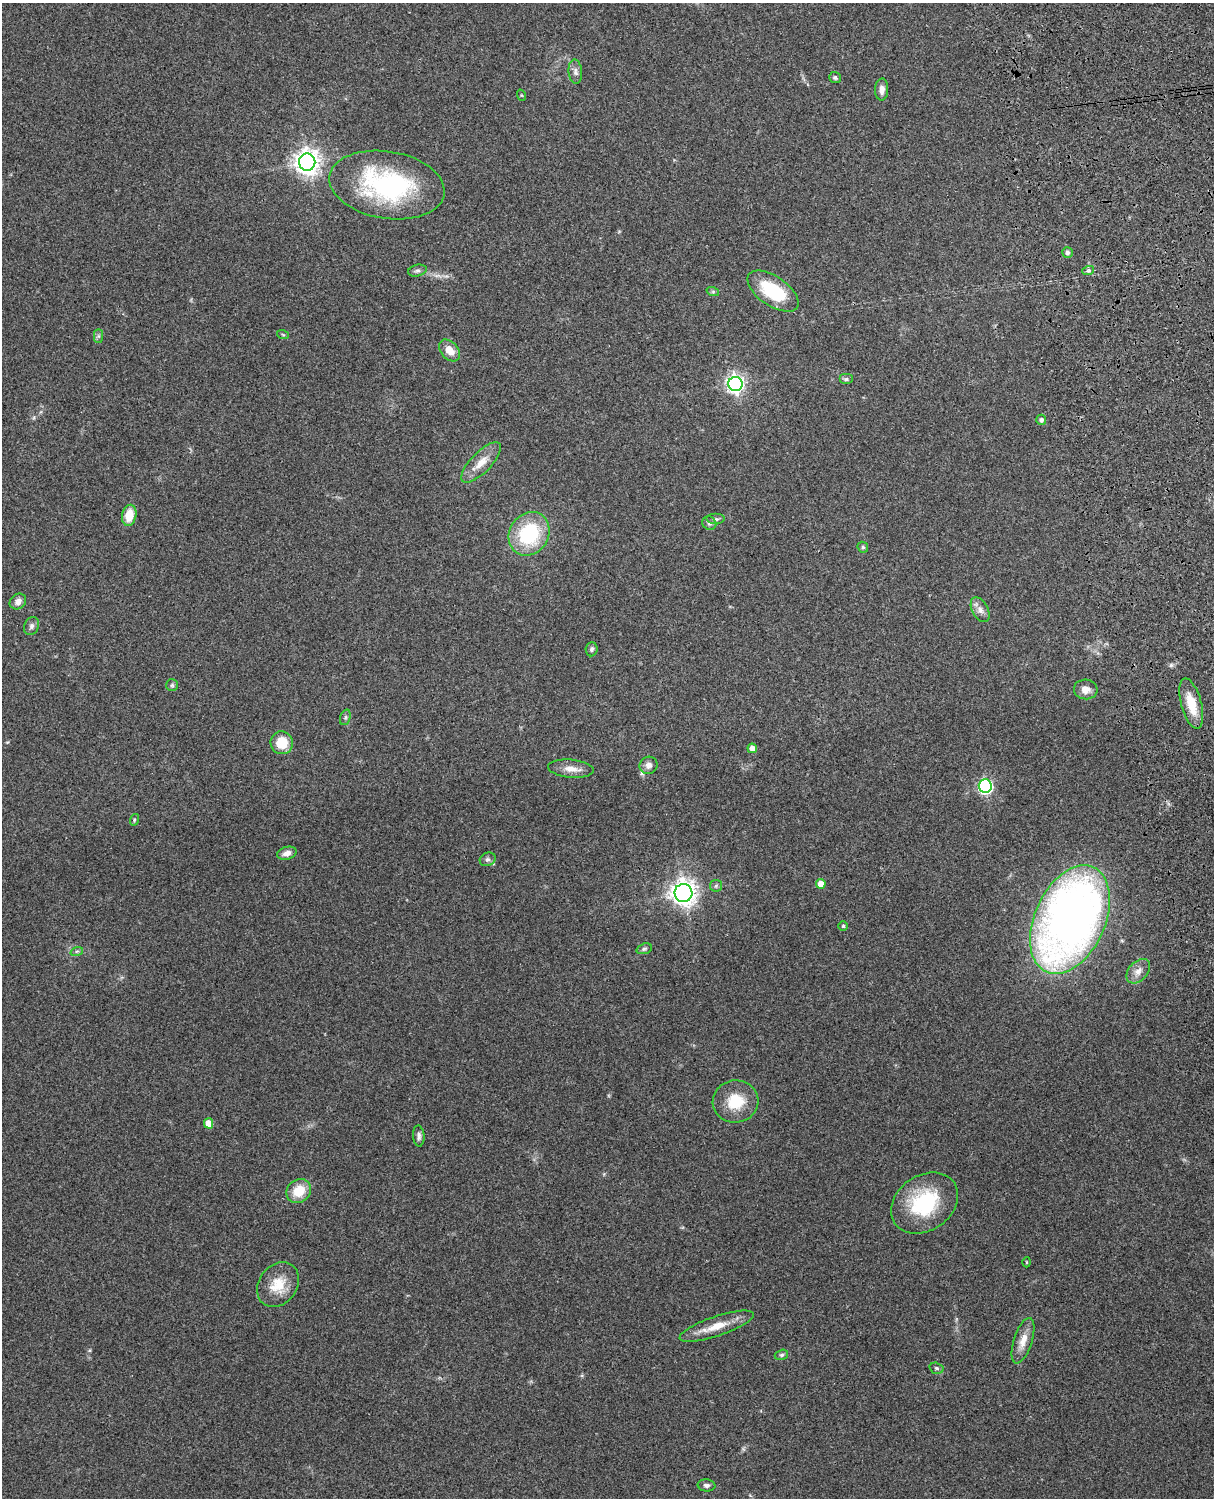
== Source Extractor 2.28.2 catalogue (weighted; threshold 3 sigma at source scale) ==
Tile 6 of 4 x 3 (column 2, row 2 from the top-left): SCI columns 1331-2542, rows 1660-3155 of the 5087 x 4928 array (HDU 1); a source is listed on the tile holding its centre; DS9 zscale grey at full resolution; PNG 1216 x 1500 px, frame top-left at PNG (2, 3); each listed source drawn as its Kron ellipse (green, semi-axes under 4 px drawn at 4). Shown black and unused: <1% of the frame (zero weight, under 3 of 4 exposures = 6% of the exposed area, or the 3 px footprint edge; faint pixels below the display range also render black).
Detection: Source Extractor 2.28.2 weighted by HDU 2 'WHT'; one run over the whole footprint, this tile lists its part. Background 0.281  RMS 0.0092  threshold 0.0415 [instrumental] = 3 sigma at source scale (4.5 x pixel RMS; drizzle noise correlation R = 1.50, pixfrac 1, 0.05/0.05 arcsec/px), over >= 5 px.
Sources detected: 59; all 59 listed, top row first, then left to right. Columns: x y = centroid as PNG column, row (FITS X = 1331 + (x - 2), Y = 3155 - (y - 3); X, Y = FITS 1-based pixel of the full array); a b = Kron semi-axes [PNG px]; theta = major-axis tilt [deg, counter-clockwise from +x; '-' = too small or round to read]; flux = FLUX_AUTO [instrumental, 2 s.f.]
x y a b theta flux
575 72 12 6 -85 4
835 78 6 5 - 1.9
882 89 11 6 87 5.3
521 95 6 3 -71 0.85
307 162 8 8 - 800
387 185 58 33 -9 140
1067 252 5 5 - 2.4
417 271 9 5 13 2.6
1088 271 6 4 19 1.5
773 291 29 14 -34 49
713 292 6 4 -19 1.4
283 335 6 3 -20 1
98 336 7 4 90 1.9
450 350 12 8 -48 11
846 379 7 5 0 2
735 384 7 7 - 360
1041 420 5 5 - 3
481 462 26 10 46 13
129 515 10 7 78 17
715 519 9 5 0 2.5
709 523 7 6 - 2.7
529 534 23 19 58 69
863 547 6 5 - 1.6
18 601 9 7 41 4.7
980 610 13 8 -61 5.6
32 626 9 7 67 3
592 649 7 6 - 2.1
172 685 6 6 - 1.8
1086 689 12 10 -6 7.2
1191 704 26 10 -75 21
345 717 8 5 71 2
282 743 11 11 - 20
752 748 5 4 - 6.4
649 765 9 8 - 4.7
571 769 23 9 -5 9.6
985 786 7 6 - 190
134 820 6 3 72 1.1
287 853 10 6 16 5.4
488 859 8 6 27 2.5
821 884 5 5 - 11
716 886 6 6 - 1.8
683 893 9 9 - 760
1070 920 57 35 65 700
843 926 5 5 - 1.3
644 949 8 5 18 1.9
77 951 6 4 18 1.5
1138 971 14 9 48 7.6
735 1101 23 21 10 27
209 1123 5 4 - 12
419 1136 10 5 -86 3.1
299 1191 13 11 40 21
925 1203 36 27 34 68
1026 1262 5 3 - 0.88
278 1285 24 19 54 23
717 1326 39 10 19 19
1023 1341 24 9 72 11
781 1355 7 5 15 1.9
936 1368 7 5 -16 2.2
706 1485 9 6 -7 2.7
Overlapping masked pixels (flux is a lower limit): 1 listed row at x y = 1191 704